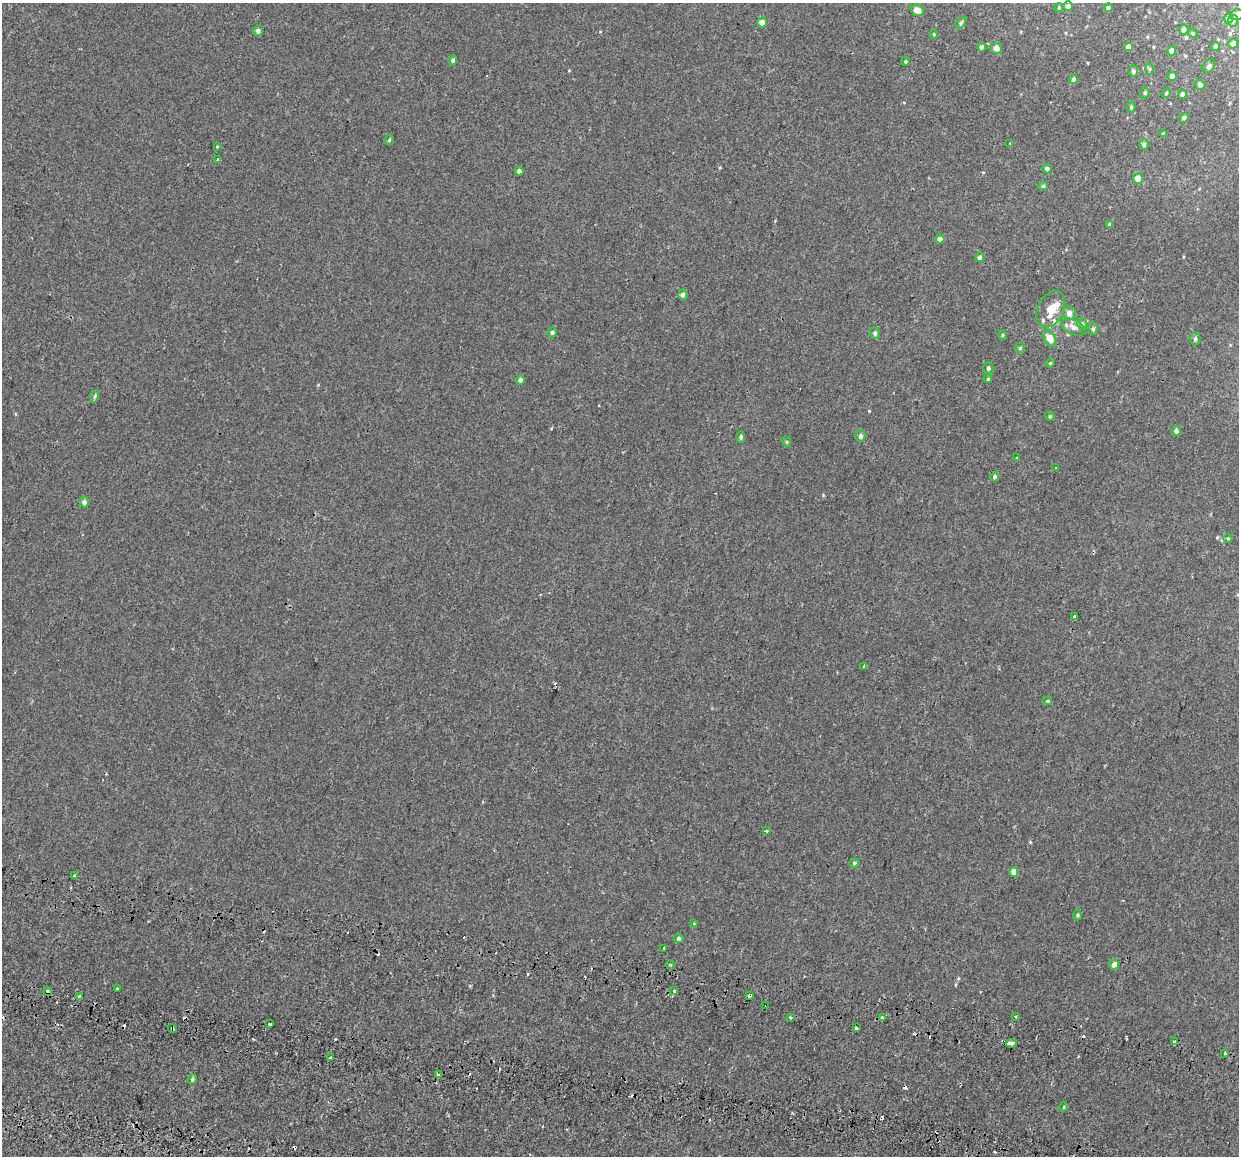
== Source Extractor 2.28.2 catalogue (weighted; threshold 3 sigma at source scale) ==
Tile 6 of 4 x 4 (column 2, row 2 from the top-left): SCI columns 1392-2628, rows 2753-3906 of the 5249 x 5449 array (HDU 1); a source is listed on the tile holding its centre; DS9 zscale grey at full resolution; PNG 1241 x 1158 px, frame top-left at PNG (2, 3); each listed source drawn as its Kron ellipse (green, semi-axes under 4 px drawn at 4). Shown black and unused: <1% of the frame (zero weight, under 2 of 3 exposures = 11% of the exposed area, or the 3 px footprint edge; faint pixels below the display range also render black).
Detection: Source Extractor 2.28.2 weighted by HDU 2 'WHT'; one run over the whole footprint, this tile lists its part. Background -7.11e-04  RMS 0.0033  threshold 0.0147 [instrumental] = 3 sigma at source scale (4.5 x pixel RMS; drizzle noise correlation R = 1.50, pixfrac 1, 0.0396/0.0396 arcsec/px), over >= 5 px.
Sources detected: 125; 19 cosmic-ray / hot-pixel residue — neither listed nor drawn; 2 inside a brighter listed object's ellipse — not listed separately; the other 104 listed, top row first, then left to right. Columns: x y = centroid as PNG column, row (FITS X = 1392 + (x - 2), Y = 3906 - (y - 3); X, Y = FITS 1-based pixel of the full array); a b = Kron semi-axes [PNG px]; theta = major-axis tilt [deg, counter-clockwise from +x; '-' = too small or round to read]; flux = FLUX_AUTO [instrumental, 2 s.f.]
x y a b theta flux
1068 6 5 4 - 1.1
1059 8 4 3 - 0.34
1108 8 4 4 - 0.8
917 10 7 5 -18 2.7
1237 15 7 5 12 1.8
1228 19 5 4 - 1.2
1233 21 5 5 - 0.56
762 22 5 4 - 2.3
961 23 7 4 47 0.55
1184 30 5 4 - 1.3
258 31 5 5 - 1.1
1193 33 5 4 - 0.34
934 34 4 3 - 0.32
1233 44 5 4 - 1.5
1216 46 4 4 - 0.66
981 47 5 4 - 0.64
1128 47 4 4 - 1.5
996 48 6 5 - 2.3
1172 51 4 4 - 2.8
453 60 5 4 - 0.7
905 61 4 3 - 0.38
1208 66 8 5 43 0.92
1149 69 6 4 89 0.46
1133 71 6 5 - 0.71
1172 76 4 4 - 1.3
1073 79 5 4 - 0.78
1200 85 5 5 - 0.9
1145 93 6 4 71 0.48
1166 93 5 4 - 0.45
1182 94 4 4 - 1.2
1131 107 5 4 - 0.49
1184 118 5 4 - 0.86
1164 134 4 4 - 0.57
389 140 5 4 - 0.38
1010 144 4 2 - 0.18
1144 145 5 5 - 0.73
217 146 3 3 - 1.1
218 159 3 3 - 12
1047 169 5 4 - 0.99
519 171 4 4 - 0.84
1138 178 5 5 - 3.4
1043 186 5 4 - 0.56
1110 225 4 4 - 1.1
940 239 4 4 - 1.9
980 257 5 4 - 0.96
683 295 5 4 - 1.3
1051 309 19 13 64 5
1069 313 7 6 - 1.6
1082 324 6 5 - 0.55
1074 327 13 7 -24 1.8
1093 329 6 5 - 0.59
552 332 5 4 - 0.78
875 333 6 5 - 0.84
1003 335 4 4 - 0.33
1050 339 9 5 -60 3.5
1195 339 6 5 - 0.71
1020 348 5 5 - 0.41
1050 363 5 3 - 0.3
988 368 6 5 - 0.6
988 379 4 3 - 0.34
520 380 5 4 - 0.9
95 396 6 4 70 0.42
1050 416 5 4 - 0.37
1176 431 5 5 - 1
860 436 6 5 - 0.85
741 437 6 4 -89 0.6
787 442 5 3 - 0.32
1017 458 3 3 - 0.85
1055 468 3 2 - 0.3
995 477 4 4 - 0.81
84 502 5 5 - 1.1
1228 538 4 4 - 0.36
1075 616 3 3 - 1.6
864 666 4 3 - 0.98
1048 701 4 4 - 0.39
766 831 3 3 - 1.2
854 863 5 4 - 0.44
1014 872 5 4 - 3
74 875 3 3 - 1
1077 915 5 3 - 0.31
694 924 4 3 - 0.25
679 938 5 4 - 0.65
663 948 3 3 - 2.7
1114 964 5 5 - 2
670 965 5 3 - 0.41
118 989 4 3 - 2.4
674 991 3 3 - 3.1
48 992 4 3 - 1.8
750 996 4 3 - 2.2
79 997 3 3 - 0.97
766 1005 2 2 - 0.33
1015 1016 3 3 - 0.88
791 1017 3 3 - 0.89
882 1018 3 3 - 1.5
270 1024 4 3 - 3.1
857 1027 3 3 - 1.5
172 1028 5 3 - 0.66
1175 1042 4 3 - 3.4
1011 1043 5 3 - 3.1
1225 1053 3 3 - 0.4
330 1057 3 3 - 1.4
438 1074 3 3 - 1.1
192 1079 5 4 - 0.46
1063 1107 4 3 - 0.25
Overlapping masked pixels (flux is a lower limit): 4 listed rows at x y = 48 992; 750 996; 766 1005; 172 1028
Isophote crosses this tile's border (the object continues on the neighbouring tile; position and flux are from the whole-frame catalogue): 2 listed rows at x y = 1068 6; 1237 15